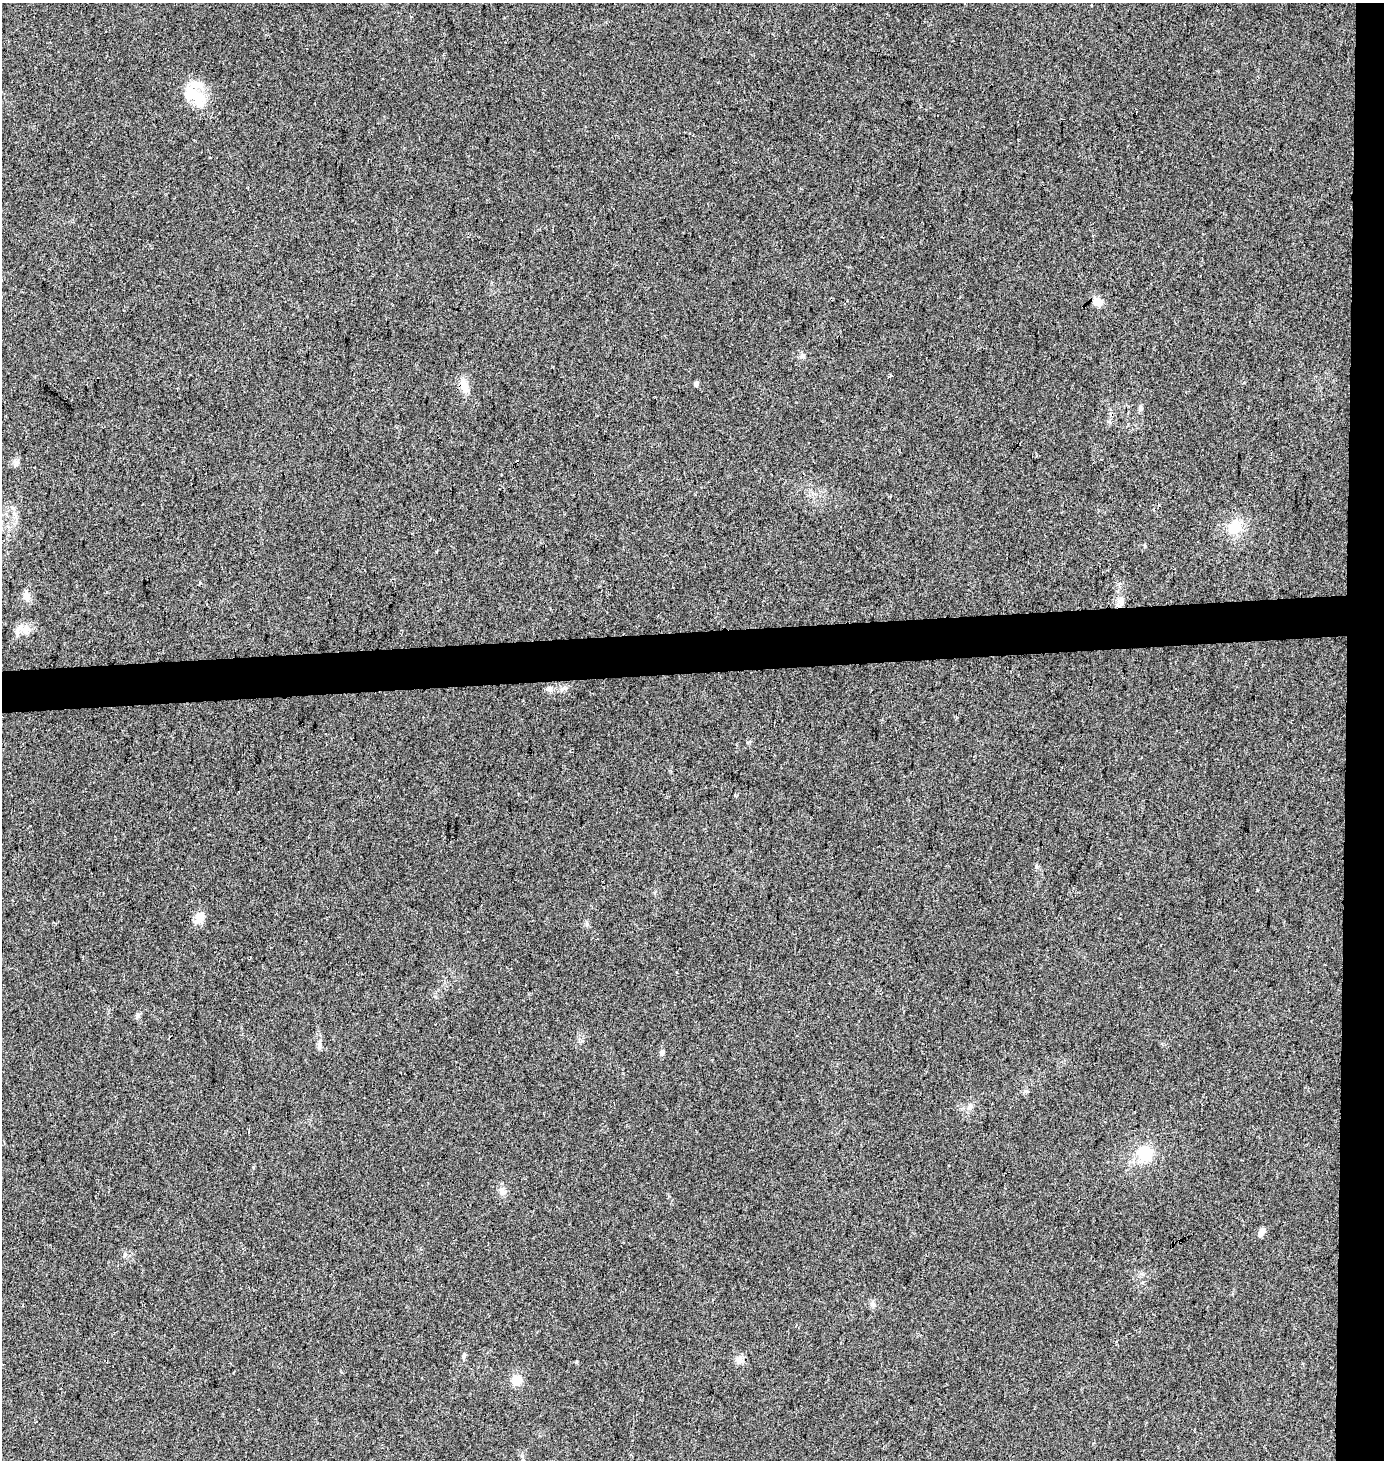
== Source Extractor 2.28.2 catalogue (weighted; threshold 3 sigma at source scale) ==
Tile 6 of 3 x 3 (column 3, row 2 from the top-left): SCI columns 2771-4152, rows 1477-2934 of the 4152 x 4411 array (HDU 1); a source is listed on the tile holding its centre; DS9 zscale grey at full resolution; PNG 1386 x 1462 px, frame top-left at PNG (2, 3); no overlay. Shown black and unused: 6% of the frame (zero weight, under 2 of 3 exposures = <1% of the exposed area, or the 3 px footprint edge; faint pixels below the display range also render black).
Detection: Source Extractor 2.28.2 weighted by HDU 2 'WHT'; one run over the whole footprint, this tile lists its part. Background 0.0538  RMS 0.007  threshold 0.0317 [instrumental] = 3 sigma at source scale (4.5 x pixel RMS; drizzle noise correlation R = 1.50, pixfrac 1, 0.0396/0.0396 arcsec/px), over >= 5 px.
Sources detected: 31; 1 inside a brighter object's white glare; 2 cosmic-ray / hot-pixel residue — not listed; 1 inside a brighter listed object's ellipse — not listed separately; the other 27 listed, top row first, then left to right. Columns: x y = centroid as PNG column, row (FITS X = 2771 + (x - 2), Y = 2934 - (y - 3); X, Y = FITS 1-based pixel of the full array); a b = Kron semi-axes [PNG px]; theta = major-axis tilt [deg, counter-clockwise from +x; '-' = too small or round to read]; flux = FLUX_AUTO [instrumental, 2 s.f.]
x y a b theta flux
1091 5 3 2 - 0.86
190 94 23 20 -29 18
1098 302 11 9 -39 5.7
802 356 8 5 22 1.7
890 376 3 3 - 1.4
696 383 5 5 - 1.9
464 386 16 10 -70 7.8
1140 408 9 5 81 1.5
1235 528 19 14 40 15
200 582 6 4 -26 1.6
26 596 13 8 -81 4.3
1121 603 11 7 81 5.2
25 629 15 10 43 6.7
550 689 8 6 68 1.9
199 917 12 10 65 7.2
138 1016 7 6 - 1.5
319 1046 13 4 87 2.1
662 1053 8 6 65 2.2
1145 1153 16 15 - 24
502 1192 7 4 -71 1.9
1261 1232 12 6 57 3.5
873 1304 9 5 -28 2
1117 1341 4 3 - 0.69
464 1355 6 5 - 1.2
739 1359 11 9 -87 3.8
576 1362 4 4 - 0.85
517 1380 14 11 69 7.1
Overlapping masked pixels (flux is a lower limit): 1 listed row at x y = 1121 603
Unlisted compact peaks at least as high as the median listed source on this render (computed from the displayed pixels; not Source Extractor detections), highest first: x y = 587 924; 1036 867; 125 1254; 582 1041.